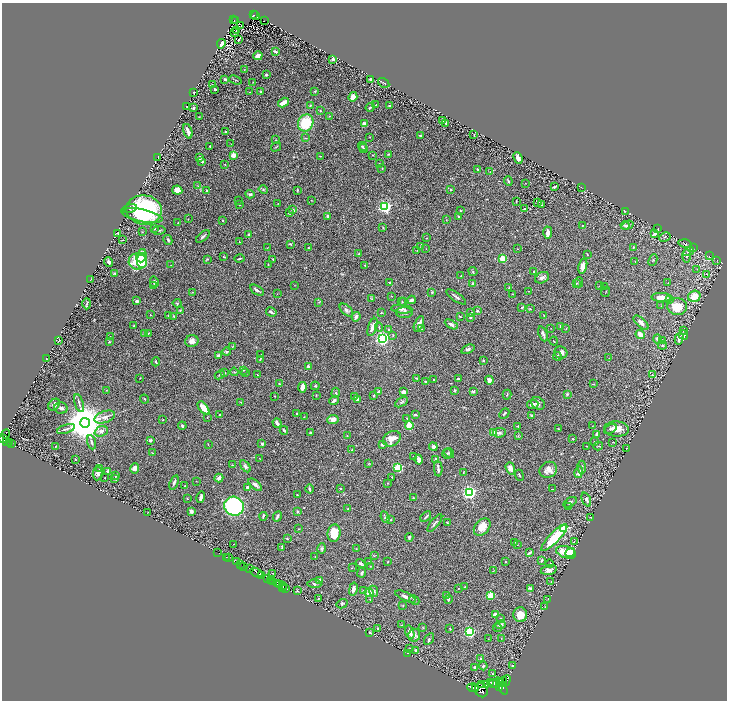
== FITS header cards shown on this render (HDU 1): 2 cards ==
NAXIS1  =                 1450
NAXIS2  =                 1396

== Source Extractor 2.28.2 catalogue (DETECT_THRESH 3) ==
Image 1450 x 1396 px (HDU 1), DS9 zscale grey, zoomed out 1/2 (1 PNG px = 2 x 2 image px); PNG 729 x 702 px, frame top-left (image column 2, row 1395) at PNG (2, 3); each listed source drawn as its Kron ellipse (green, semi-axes under 4 px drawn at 4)
Background 0.219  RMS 0.014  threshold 0.0423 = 3 sigma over >= 5 px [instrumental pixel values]
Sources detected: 543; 32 cannot appear on this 1/2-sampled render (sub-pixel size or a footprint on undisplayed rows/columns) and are neither listed nor drawn; of the other 511, the 500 brightest by FLUX_AUTO listed and drawn (11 fainter detections omitted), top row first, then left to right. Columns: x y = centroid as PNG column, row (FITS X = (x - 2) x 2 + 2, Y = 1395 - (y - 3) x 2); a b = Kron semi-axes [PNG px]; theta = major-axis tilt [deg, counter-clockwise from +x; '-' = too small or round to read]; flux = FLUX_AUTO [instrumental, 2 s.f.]
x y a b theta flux
253 15 2 2 - 14
255 16 4 2 - 31
234 20 3 2 - 24
236 20 4 1 - 47
264 21 2 1 - 0.97
241 26 2 1 - 0.79
236 31 2 1 - 1.1
234 32 2 2 - 1.6
238 39 4 1 - 1.6
221 44 5 3 - 20
276 52 4 2 - 4.7
258 56 4 3 - 23
333 59 3 2 - 13
244 70 2 1 - 0.91
266 75 3 2 - 4
225 79 2 2 - 6.9
235 80 6 1 -21 2.1
371 80 3 2 - 11
253 82 2 1 - 0.79
384 83 6 1 -33 1.4
212 84 2 2 - 1.1
215 89 2 2 - 2.8
261 91 4 2 - 3.9
315 91 3 3 - 2
250 92 2 2 - 1.3
193 93 2 1 - 0.73
353 97 5 4 - 13
283 103 6 3 32 29
310 105 3 2 - 1.9
376 105 3 1 - 1
390 105 3 2 - 4.1
187 106 3 2 - 2.1
370 107 5 3 - 4.6
194 108 3 2 - 4.5
320 111 3 2 - 2.1
329 116 2 1 - 1.3
199 117 3 2 - 0.99
443 120 2 2 - 2.3
306 123 9 7 62 100
446 123 2 2 - 2.9
364 124 3 2 - 12
188 131 7 2 -71 18
226 132 3 2 - 3.5
420 135 3 2 - 2.4
474 135 3 2 - 1.1
370 137 2 2 - 1
305 138 4 2 - 1.7
276 140 2 2 - 1
231 144 2 2 - 0.84
210 146 3 2 - 3.1
362 146 5 3 - 4.4
276 147 5 2 - 2.3
363 148 4 3 - 2.9
388 154 4 3 - 2.2
233 155 2 2 - 81
372 155 2 2 - 1.1
321 156 3 1 - 1.9
158 157 2 1 - 0.71
200 158 3 2 - 7.8
518 158 6 3 -67 12
202 161 4 3 - 5.6
379 163 2 1 - 0.95
225 164 2 2 - 1.2
382 168 3 2 - 1.3
478 169 2 2 - 3.8
490 172 3 2 - 1.2
508 181 5 2 - 3
525 183 2 1 - 0.72
198 186 3 2 - 1.8
554 187 3 2 - 5.3
581 187 2 1 - 0.69
177 190 5 4 - 26
206 190 2 2 - 3.4
263 190 5 4 - 3.2
297 190 4 2 - 2.3
450 190 2 2 - 2.8
250 194 4 3 - 4.9
238 200 2 2 - 1.1
311 200 2 2 - 0.96
516 202 3 2 - 1.7
538 203 3 1 - 0.94
239 204 3 2 - 2.6
278 204 4 2 - 1.3
541 205 3 3 - 1.6
385 207 3 3 - 660
130 208 7 3 11 6.8
525 209 2 2 - 1.9
144 210 18 14 -8 340
293 210 3 2 - 10
461 211 3 2 - 1.6
626 211 2 1 - 0.8
289 213 3 3 - 4.6
142 216 21 6 -11 92
327 216 3 2 - 7
458 216 3 3 - 2.6
188 219 3 2 - 0.89
223 220 2 2 - 2.4
446 220 2 1 - 1
178 223 3 2 - 1.4
625 225 4 3 - 3.9
628 225 6 3 19 6.2
582 226 2 1 - 0.85
383 228 3 3 - 2
154 229 3 2 - 2.8
658 229 3 2 - 1.3
159 230 6 3 9 3.5
142 232 2 1 - 1.2
118 233 3 2 - 3.6
548 233 6 3 87 16
655 233 4 3 - 11
249 235 3 2 - 3.3
203 236 8 2 41 4.6
665 237 6 3 27 3.3
427 238 3 2 - 1.4
122 240 2 1 - 0.83
168 240 5 3 - 4.4
239 242 3 2 - 1.7
290 244 3 2 - 3.4
685 244 7 3 -16 4.1
421 246 3 3 - 3.5
633 247 3 2 - 1.5
267 248 3 2 - 0.96
309 248 3 2 - 1.6
693 248 3 2 - 1.2
426 249 2 2 - 0.97
517 249 2 2 - 0.86
417 250 2 1 - 0.77
689 251 6 3 29 4.2
358 254 3 2 - 2.6
587 254 2 1 - 1.4
141 256 7 5 70 44
687 256 6 4 87 7.1
709 256 2 1 - 0.83
224 257 4 3 - 2.1
502 258 3 2 - 110
207 259 4 3 - 2.2
239 259 5 2 - 3.3
273 259 2 2 - 2
653 260 6 2 66 2.3
717 260 3 1 - 0.79
138 261 9 8 - 90
142 261 7 5 82 80
635 261 2 2 - 1.2
109 262 5 3 - 5.8
171 265 3 2 - 0.96
268 265 2 2 - 0.99
365 265 2 2 - 2
583 266 8 4 77 24
697 269 3 2 - 1.4
533 271 3 2 - 1.6
473 272 5 3 - 2.7
115 273 2 2 - 2.3
707 274 3 3 - 1.4
461 276 2 2 - 3.7
542 278 7 5 29 8.1
90 280 4 1 - 0.8
154 282 5 4 - 5.7
579 282 5 2 - 1.9
390 283 3 2 - 1.8
576 283 3 2 - 1.4
668 283 2 1 - 0.7
473 284 4 3 - 7.1
154 285 3 2 - 2
295 285 2 1 - 0.74
600 286 3 2 - 0.77
605 287 3 2 - 0.94
509 288 2 2 - 1.4
257 290 7 3 -31 6.9
529 291 2 1 - 2.1
192 292 2 2 - 0.96
432 292 3 3 - 3
605 292 5 1 - 1.4
277 294 2 1 - 0.74
513 294 3 2 - 1.3
391 296 2 2 - 0.86
694 296 6 5 - 38
456 297 12 3 -35 5.5
662 297 10 4 -1 24
371 298 3 3 - 1.8
411 300 4 3 - 7.3
669 300 3 2 - 1.7
137 301 3 3 - 7
319 302 3 3 - 1.8
402 302 3 2 - 1.3
404 302 3 2 - 1.7
177 303 4 3 - 2.3
87 304 5 3 - 3.7
661 306 3 2 - 1.3
522 307 2 2 - 4
677 307 10 8 -4 51
402 309 10 4 -5 7.8
530 309 4 3 - 2.1
180 310 4 3 - 2.2
346 310 8 4 -44 7.2
477 311 4 3 - 2.5
271 312 5 2 - 8.7
381 313 4 2 - 1.8
404 313 8 5 0 8.3
471 313 3 2 - 2.5
150 315 2 2 - 1
168 315 4 2 - 1.9
173 316 3 2 - 1.8
460 316 2 2 - 2.2
544 316 3 2 - 1.2
356 317 4 2 - 11
470 317 2 2 - 6.7
641 323 9 4 -42 9.2
419 324 8 4 66 14
451 324 7 3 -28 7.5
134 326 2 2 - 2.9
561 326 4 2 - 4
373 327 9 4 71 19
379 327 4 2 - 2.6
551 328 2 1 - 0.85
566 328 3 2 - 1
388 329 3 3 - 2.6
422 329 2 2 - 0.98
683 330 3 2 - 1.7
145 333 3 3 - 2
148 333 3 2 - 1.6
543 334 8 3 -69 8.2
640 334 5 3 - 23
393 335 4 3 - 3
683 335 5 3 - 6.1
111 337 3 2 - 2.5
382 338 3 3 - 910
679 338 6 3 76 6.5
657 339 4 4 - 6.1
662 340 3 2 - 2.3
59 341 3 2 - 1.6
192 341 6 6 - 13
554 341 4 2 - 1.4
109 342 3 2 - 3
663 345 4 3 - 3.7
232 346 3 2 - 1.6
468 349 7 4 21 5.5
227 352 4 3 - 4.1
561 352 6 6 - 13
218 355 4 3 - 6.8
261 355 3 2 - 1.5
557 356 4 3 - 5.1
609 358 2 1 - 0.85
46 359 2 2 - 1.2
260 359 4 2 - 1.9
483 361 3 2 - 4
156 362 4 2 - 3
308 366 4 3 - 5.2
244 370 3 2 - 1.9
225 372 3 3 - 2.6
234 372 4 1 - 1.4
246 373 3 2 - 1.6
220 375 5 2 - 2.9
257 375 2 1 - 1.1
652 375 4 2 - 2
140 378 2 1 - 1.2
416 378 3 2 - 2.6
434 379 2 2 - 1.1
458 379 4 3 - 3.7
489 380 4 4 - 10
426 382 3 2 - 2.6
279 384 3 2 - 1.8
593 384 3 2 - 1.8
315 386 4 3 - 2.3
302 387 5 3 - 14
106 390 2 2 - 0.79
455 390 2 2 - 5.7
473 391 4 3 - 4.1
379 392 3 2 - 17
403 392 3 3 - 14
336 393 5 4 - 3.2
567 394 4 3 - 3.4
316 395 3 3 - 1.9
374 395 3 2 - 3.4
507 395 5 2 - 2.7
274 396 2 2 - 1.1
355 396 3 2 - 1.1
144 399 4 3 - 2.3
357 399 3 2 - 4.5
334 400 5 2 - 7.2
241 402 3 3 - 1.9
401 402 7 4 32 5.4
79 403 9 3 -72 6.4
538 403 7 6 - 8.2
533 404 6 3 7 8
54 405 6 5 - 9.3
61 408 7 5 -12 8.4
203 408 7 4 -50 27
297 413 2 2 - 3
415 414 3 3 - 3.2
504 414 6 3 47 3.6
219 415 2 2 - 2.9
531 415 3 2 - 4.5
105 417 10 5 19 15
207 417 3 2 - 1.2
304 417 2 2 - 1.9
407 418 2 2 - 2.2
333 419 6 4 8 17
163 420 3 2 - 1.3
85 423 5 5 - 12000
277 423 5 2 - 11
182 426 4 3 - 5.7
409 426 4 4 - 76
518 426 3 2 - 2.3
593 426 2 2 - 1
66 429 9 3 19 7.6
559 429 2 2 - 1.4
610 429 7 3 27 6.6
617 429 12 7 -3 29
284 430 4 2 - 3.8
101 431 7 5 20 10
310 432 3 2 - 2.9
493 433 4 3 - 8.8
499 433 6 4 7 6.3
6 434 5 3 - 170
597 434 4 2 - 13
347 436 2 2 - 1.3
518 436 3 2 - 1.9
3 438 3 2 - 350
392 439 9 7 31 27
573 439 2 2 - 1.2
150 440 4 4 - 4.5
6 441 3 1 - 67
92 442 7 3 -71 4.9
594 442 4 3 - 2.2
612 442 2 2 - 1.4
9 443 2 1 - 32
11 443 2 1 - 33
262 444 2 2 - 5.3
382 444 3 3 - 5.3
208 445 3 1 - 0.95
55 446 2 2 - 1.3
587 446 3 1 - 1.1
598 446 5 2 - 2.2
433 447 4 4 - 6.5
627 448 2 1 - 1.1
352 450 3 2 - 3.5
152 453 3 1 - 0.92
449 453 5 2 - 2.3
447 454 5 5 - 3.7
413 456 2 2 - 1.5
75 459 2 2 - 1.7
260 459 3 2 - 1.1
436 459 2 2 - 21
419 460 5 3 - 13
369 463 3 2 - 1.7
232 465 3 2 - 1.6
245 466 7 4 -57 5.4
398 467 3 3 - 270
582 467 6 3 88 5.4
100 468 3 2 - 2.1
135 468 5 4 - 16
510 468 6 4 -70 17
438 469 7 2 -87 7.6
548 470 9 7 31 18
108 471 3 3 - 7.4
463 472 3 2 - 1.4
579 472 6 3 76 13
98 473 7 5 83 9
519 475 5 2 - 2.1
115 476 3 2 - 1.7
392 477 2 2 - 1.5
105 478 2 2 - 1.1
219 478 4 3 - 14
115 479 4 3 - 3.8
196 481 2 1 - 0.73
174 483 7 3 70 6.9
387 483 3 2 - 1.5
255 485 8 4 -40 7.6
185 486 2 2 - 1.4
248 487 3 3 - 4.8
340 488 3 2 - 1.5
309 489 4 2 - 6.1
552 489 3 1 - 0.82
469 492 3 3 - 930
297 495 2 2 - 1.8
201 497 6 3 75 11
187 498 3 2 - 1.5
413 498 4 3 - 2.4
586 499 7 4 -67 10
570 502 7 4 31 5.9
234 506 10 9 - 360
569 506 3 2 - 1.1
348 509 3 2 - 1.7
191 511 3 2 - 15
297 511 4 3 - 4.5
148 512 2 1 - 0.82
263 516 4 2 - 4.3
277 516 6 2 65 6.1
385 517 6 3 -69 5.2
426 517 6 3 43 6.1
591 517 2 1 - 1.2
391 520 3 2 - 1.5
435 523 10 3 52 6.3
447 523 3 2 - 1.8
482 527 10 7 48 33
299 529 3 2 - 1.6
563 529 3 3 - 180
334 533 9 6 83 63
409 537 4 3 - 4.1
554 538 18 5 46 120
287 539 3 3 - 1.6
574 541 4 2 - 1.4
514 542 3 2 - 1.8
234 544 2 2 - 0.86
517 545 2 2 - 0.8
282 547 4 2 - 4.5
322 549 5 4 - 4.6
356 549 3 2 - 1.3
566 552 10 6 -16 58
570 552 5 4 - 44
218 553 3 1 - 7.5
529 553 4 2 - 6.1
315 556 2 2 - 1.6
374 556 3 2 - 1.5
226 557 2 1 - 11
228 558 2 2 - 26
369 561 2 2 - 1.2
388 561 3 2 - 1.6
541 561 4 3 - 3.5
236 562 2 1 - 250
505 562 2 2 - 2.7
360 563 5 3 - 6.1
240 564 3 1 - 34
550 564 4 2 - 2.2
244 566 2 2 - 24
370 566 2 2 - 1.1
352 568 3 2 - 1.3
250 569 3 1 - 380
549 570 8 4 13 13
493 571 2 1 - 0.85
257 573 6 2 -29 120
273 573 3 2 - 1.5
362 573 5 3 - 4.7
262 576 3 1 - 190
267 578 2 1 - 24
271 580 2 1 - 50
320 580 3 3 - 14
273 581 2 1 - 11
551 582 3 2 - 1.2
277 584 2 1 - 280
314 584 7 4 -4 5.3
279 585 2 2 - 39
282 585 2 1 - 180
283 587 2 1 - 110
465 587 4 2 - 2.8
285 588 3 1 - 3.3
458 588 2 2 - 1.6
530 588 3 2 - 12
353 589 6 3 77 10
297 591 4 2 - 2
363 591 3 3 - 5.3
374 591 5 4 - 5.7
369 592 5 3 - 39
446 595 3 2 - 0.88
491 595 3 2 - 130
405 597 11 3 -25 12
319 598 3 1 - 1.7
448 599 4 3 - 3.9
548 599 2 2 - 1
370 600 3 2 - 1.5
414 600 5 2 - 2.8
342 604 6 4 30 5.2
403 606 3 3 - 1.9
545 607 2 1 - 0.75
495 614 4 3 - 11
520 615 7 7 - 32
501 619 3 3 - 2.3
401 625 2 2 - 0.95
500 625 5 3 - 12
378 628 2 2 - 6.8
423 628 3 2 - 1.4
498 628 4 2 - 2.1
450 629 2 1 - 1.5
410 632 7 3 -74 19
469 632 3 3 - 420
369 633 2 2 - 13
414 635 6 6 - 8.9
501 638 2 1 - 0.71
429 639 6 4 58 4.8
488 639 2 1 - 1.4
410 648 2 2 - 0.89
416 650 3 3 - 5.4
408 653 2 1 - 2.1
481 659 4 4 - 4.8
483 666 4 3 - 5.2
512 666 2 2 - 2.7
475 667 3 3 - 8.7
492 673 2 1 - 1.2
506 681 6 3 73 590
490 682 3 1 - 850
500 682 3 1 - 250
503 682 5 3 - 660
494 684 5 4 - 2800
482 685 4 1 - 220
486 685 3 3 - 710
502 686 9 3 -63 1400
499 687 2 2 - 420
473 688 6 3 -4 3800
475 689 2 1 - 980
481 690 7 6 - 3100
At the frame edge (FLAGS 8, measured only in part): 1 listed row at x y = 3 438
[11 fainter detections neither listed nor drawn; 32 sub-pixel or undisplayed-footprint detections neither listed nor drawn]